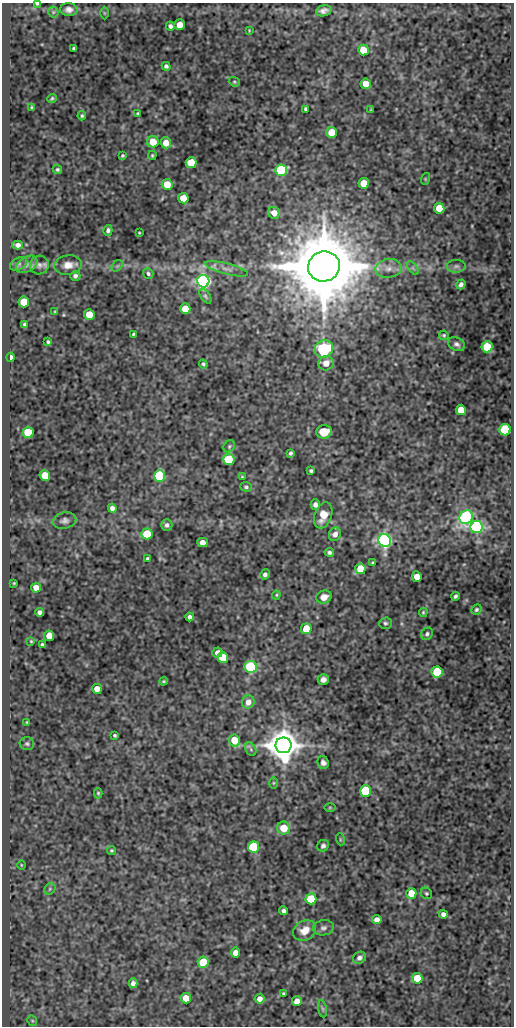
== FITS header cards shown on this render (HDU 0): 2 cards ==
NAXIS1  =                  512
NAXIS2  =                 1024

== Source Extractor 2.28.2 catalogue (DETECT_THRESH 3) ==
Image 512 x 1024 px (HDU 0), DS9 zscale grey, 1 PNG px = 1 image px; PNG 516 x 1028 px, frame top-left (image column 1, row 1024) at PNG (2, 3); each listed source drawn as its Kron ellipse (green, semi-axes under 4 px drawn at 4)
Background 67.1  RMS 0.6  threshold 1.79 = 3 sigma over >= 5 px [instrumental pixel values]
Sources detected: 154; all 154 listed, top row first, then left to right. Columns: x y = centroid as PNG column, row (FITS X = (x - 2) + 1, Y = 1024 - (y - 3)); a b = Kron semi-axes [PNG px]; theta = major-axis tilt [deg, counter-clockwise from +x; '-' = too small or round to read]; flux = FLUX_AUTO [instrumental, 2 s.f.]
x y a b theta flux
37 4 4 3 - 57
69 9 9 6 -3 200
324 11 8 5 16 180
53 12 5 5 - 57
104 13 6 4 -89 48
180 25 5 5 - 460
170 26 4 4 - 120
249 30 3 3 - 33
74 48 4 3 - 77
363 50 5 5 - 990
166 66 4 4 - 100
234 82 6 4 -20 49
366 84 5 5 - 590
52 98 5 3 - 56
32 108 4 3 - 50
306 109 4 3 - 82
371 110 3 3 - 45
138 113 3 3 - 46
82 116 4 3 - 56
332 132 5 5 - 810
153 142 6 5 - 710
166 143 5 5 - 540
152 155 4 3 - 51
122 156 4 3 - 53
191 163 5 5 - 1100
57 169 5 4 - 65
281 170 6 5 - 6900
425 179 6 3 73 41
364 183 5 5 - 1100
167 184 5 5 - 690
183 198 5 5 - 690
439 208 5 5 - 930
274 213 6 5 - 320
108 230 5 4 - 110
139 233 3 2 - 33
18 245 5 4 - 200
19 264 9 6 27 120
27 264 12 7 32 200
39 265 9 9 - 190
68 265 14 9 8 350
117 266 6 5 - 68
324 266 16 15 - 540000
456 266 9 6 2 140
388 268 13 9 9 350
413 268 8 4 -53 83
227 269 22 5 -15 270
148 273 5 5 - 82
75 276 5 5 - 110
203 281 6 6 - 19000
461 284 5 4 - 130
205 296 8 4 -56 74
24 302 5 5 - 1100
185 309 5 5 - 830
55 311 3 3 - 37
89 314 5 5 - 800
25 325 4 3 - 78
133 334 3 3 - 45
444 335 5 4 - 50
48 342 4 3 - 60
457 344 9 6 -27 130
487 347 5 5 - 1500
324 349 9 8 - 3900
11 357 5 3 - 190
326 363 7 7 - 410
203 364 4 4 - 63
461 410 5 5 - 830
505 430 5 5 - 3400
324 432 8 6 9 790
28 433 5 5 - 1700
229 446 6 5 - 70
290 453 4 3 - 73
229 460 5 5 - 3300
311 471 3 3 - 71
45 475 5 5 - 1000
159 476 6 5 - 4200
242 477 4 3 - 42
246 487 6 4 -18 78
315 505 5 4 - 180
112 508 5 4 - 160
323 515 13 8 69 570
466 517 7 6 - 9100
65 521 12 8 12 160
167 525 6 5 - 120
477 527 6 6 - 11000
147 534 5 5 - 1600
335 534 7 6 - 220
385 541 6 6 - 18000
202 542 5 4 - 320
329 552 4 4 - 92
148 558 4 3 - 70
373 563 3 3 - 53
360 569 5 5 - 1000
265 574 5 4 - 130
417 577 5 5 - 460
14 583 3 2 - 35
36 588 5 5 - 410
276 595 4 4 - 41
455 596 4 3 - 80
324 597 8 6 18 280
476 609 5 4 - 75
40 612 4 4 - 140
423 612 5 3 - 47
190 617 4 4 - 130
385 623 6 5 - 81
306 629 5 5 - 1100
427 634 6 5 - 96
49 636 5 5 - 510
31 641 4 3 - 37
42 645 4 3 - 76
217 652 5 5 - 200
223 658 5 5 - 1500
251 667 6 6 - 2500
437 672 5 5 - 2200
323 679 5 5 - 170
163 681 4 3 - 45
97 689 5 5 - 410
248 702 7 6 - 300
27 722 3 3 - 34
115 736 3 3 - 62
234 740 6 5 - 980
27 744 7 6 - 84
284 745 8 8 - 110000
251 749 7 5 -60 83
323 762 6 5 - 140
274 783 6 4 89 50
366 791 5 5 - 4400
98 793 5 4 - 54
330 807 6 4 0 38
284 828 6 6 - 690
340 839 6 4 -73 45
323 846 6 5 - 100
253 847 5 5 - 3500
111 850 4 4 - 51
21 865 4 3 - 31
50 889 6 5 - 64
411 893 5 5 - 750
426 893 6 5 - 54
311 899 5 5 - 1800
284 911 4 4 - 120
443 914 4 4 - 160
377 920 5 4 - 250
323 928 10 7 10 140
304 931 12 9 33 500
235 953 5 4 - 260
359 958 7 5 33 150
203 962 5 5 - 1700
417 978 5 5 - 1300
133 983 5 4 - 180
283 993 3 3 - 44
186 998 5 5 - 660
259 999 5 5 - 280
297 1001 5 5 - 390
322 1009 8 4 -81 84
32 1021 5 5 - 52
At the frame edge (FLAGS 8, measured only in part): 1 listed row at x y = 37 4